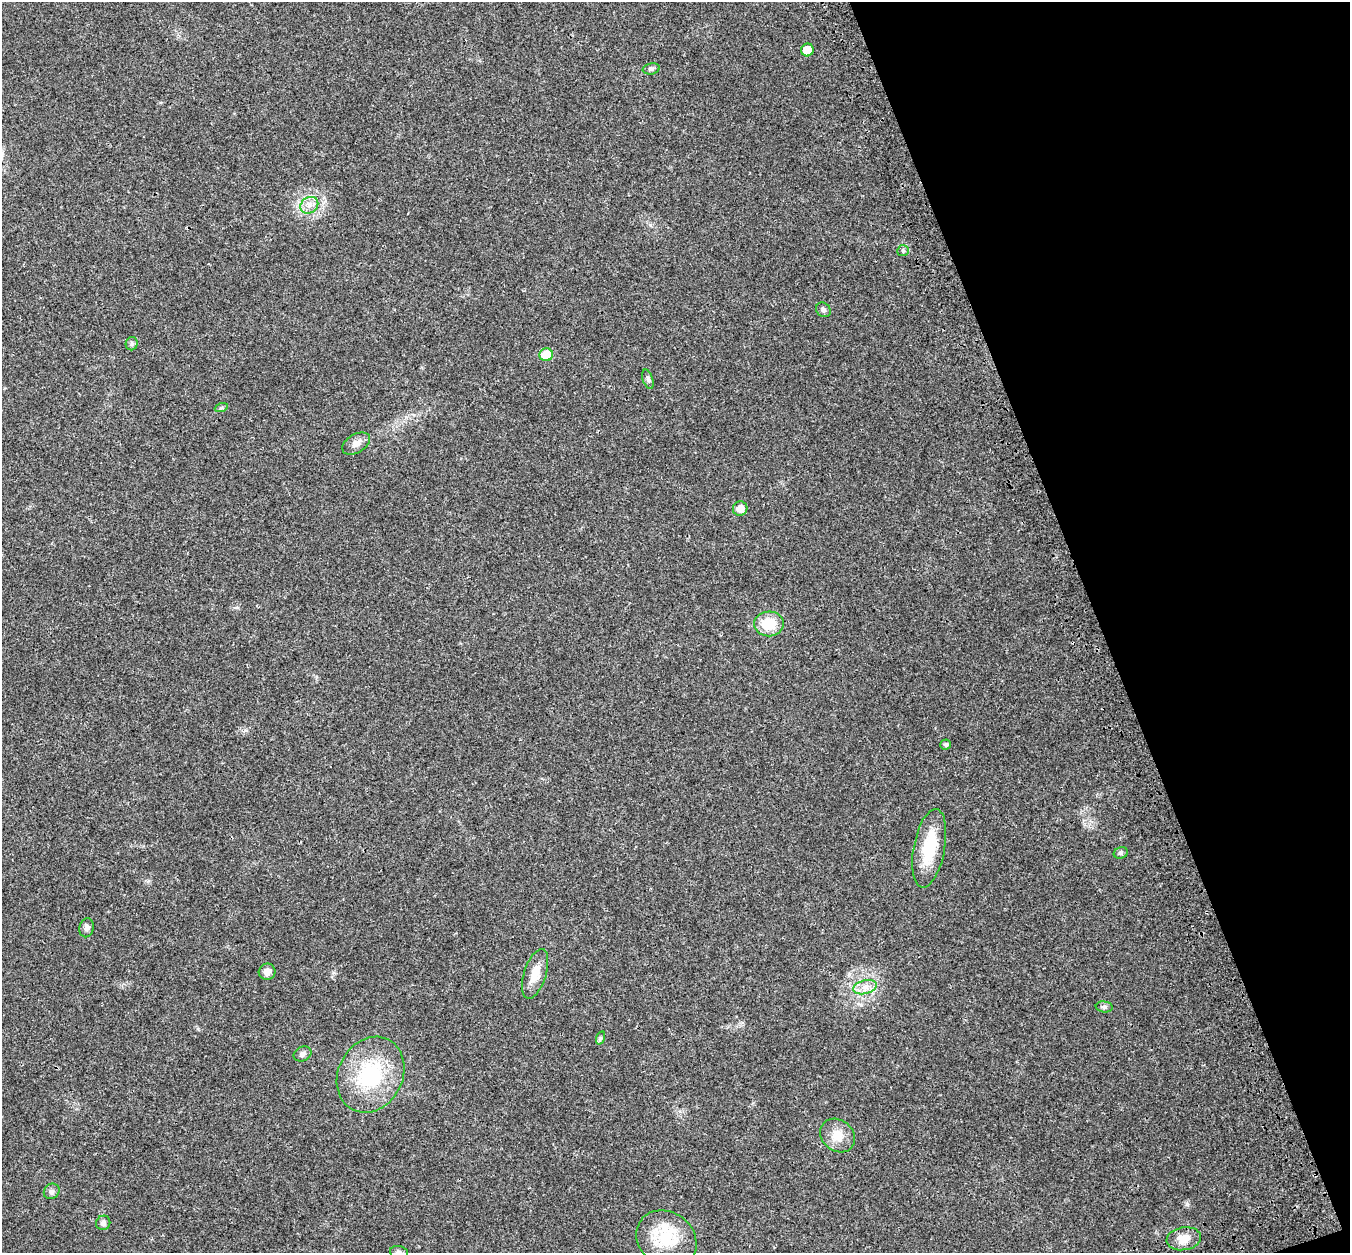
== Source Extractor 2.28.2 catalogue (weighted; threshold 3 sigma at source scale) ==
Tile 12 of 4 x 4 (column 4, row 3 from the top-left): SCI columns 4154-5501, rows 1458-2708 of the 5613 x 5470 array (HDU 1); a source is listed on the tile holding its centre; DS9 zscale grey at full resolution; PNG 1352 x 1255 px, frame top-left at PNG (2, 2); each listed source drawn as its Kron ellipse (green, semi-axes under 4 px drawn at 4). Shown black and unused: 19% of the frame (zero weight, under 3 of 4 exposures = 9% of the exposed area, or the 3 px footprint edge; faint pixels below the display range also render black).
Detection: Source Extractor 2.28.2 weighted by HDU 2 'WHT'; one run over the whole footprint, this tile lists its part. Background 0.0228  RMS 0.0031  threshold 0.014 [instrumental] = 3 sigma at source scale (4.5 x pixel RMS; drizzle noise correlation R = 1.50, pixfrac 1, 0.0396/0.0396 arcsec/px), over >= 5 px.
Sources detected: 29; all 29 listed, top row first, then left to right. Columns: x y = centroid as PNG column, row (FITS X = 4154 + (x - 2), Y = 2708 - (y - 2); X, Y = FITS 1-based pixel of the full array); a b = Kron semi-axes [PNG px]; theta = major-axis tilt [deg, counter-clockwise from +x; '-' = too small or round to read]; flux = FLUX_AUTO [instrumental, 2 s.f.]
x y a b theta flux
807 50 6 6 - 4.5
651 69 8 5 10 0.8
309 205 9 7 35 1.9
903 251 6 5 - 0.55
823 310 8 6 -45 0.8
132 344 6 6 - 0.63
546 355 7 6 - 9
648 379 10 5 -72 0.79
221 408 6 4 18 0.41
356 443 15 9 31 2
740 509 7 7 - 2.5
769 624 15 12 2 7.3
946 745 5 5 - 0.62
929 848 40 15 79 12
1121 853 7 5 22 0.62
87 928 9 7 77 1.1
267 972 8 8 - 1.7
535 974 26 11 72 4.6
865 987 12 7 15 2.2
1104 1007 8 5 -7 0.65
600 1038 7 4 71 0.48
302 1054 9 7 24 1
371 1075 39 32 63 24
838 1136 19 15 -39 4.7
52 1191 8 7 - 0.87
103 1223 7 7 - 0.94
666 1239 32 27 -37 13
1184 1239 17 11 10 4.1
399 1252 9 6 -10 0.85
Isophote crosses this tile's border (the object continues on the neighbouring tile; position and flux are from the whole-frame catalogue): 1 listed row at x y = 399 1252
Unlisted compact peaks at least as high as the median listed source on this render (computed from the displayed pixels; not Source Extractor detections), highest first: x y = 1187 1205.